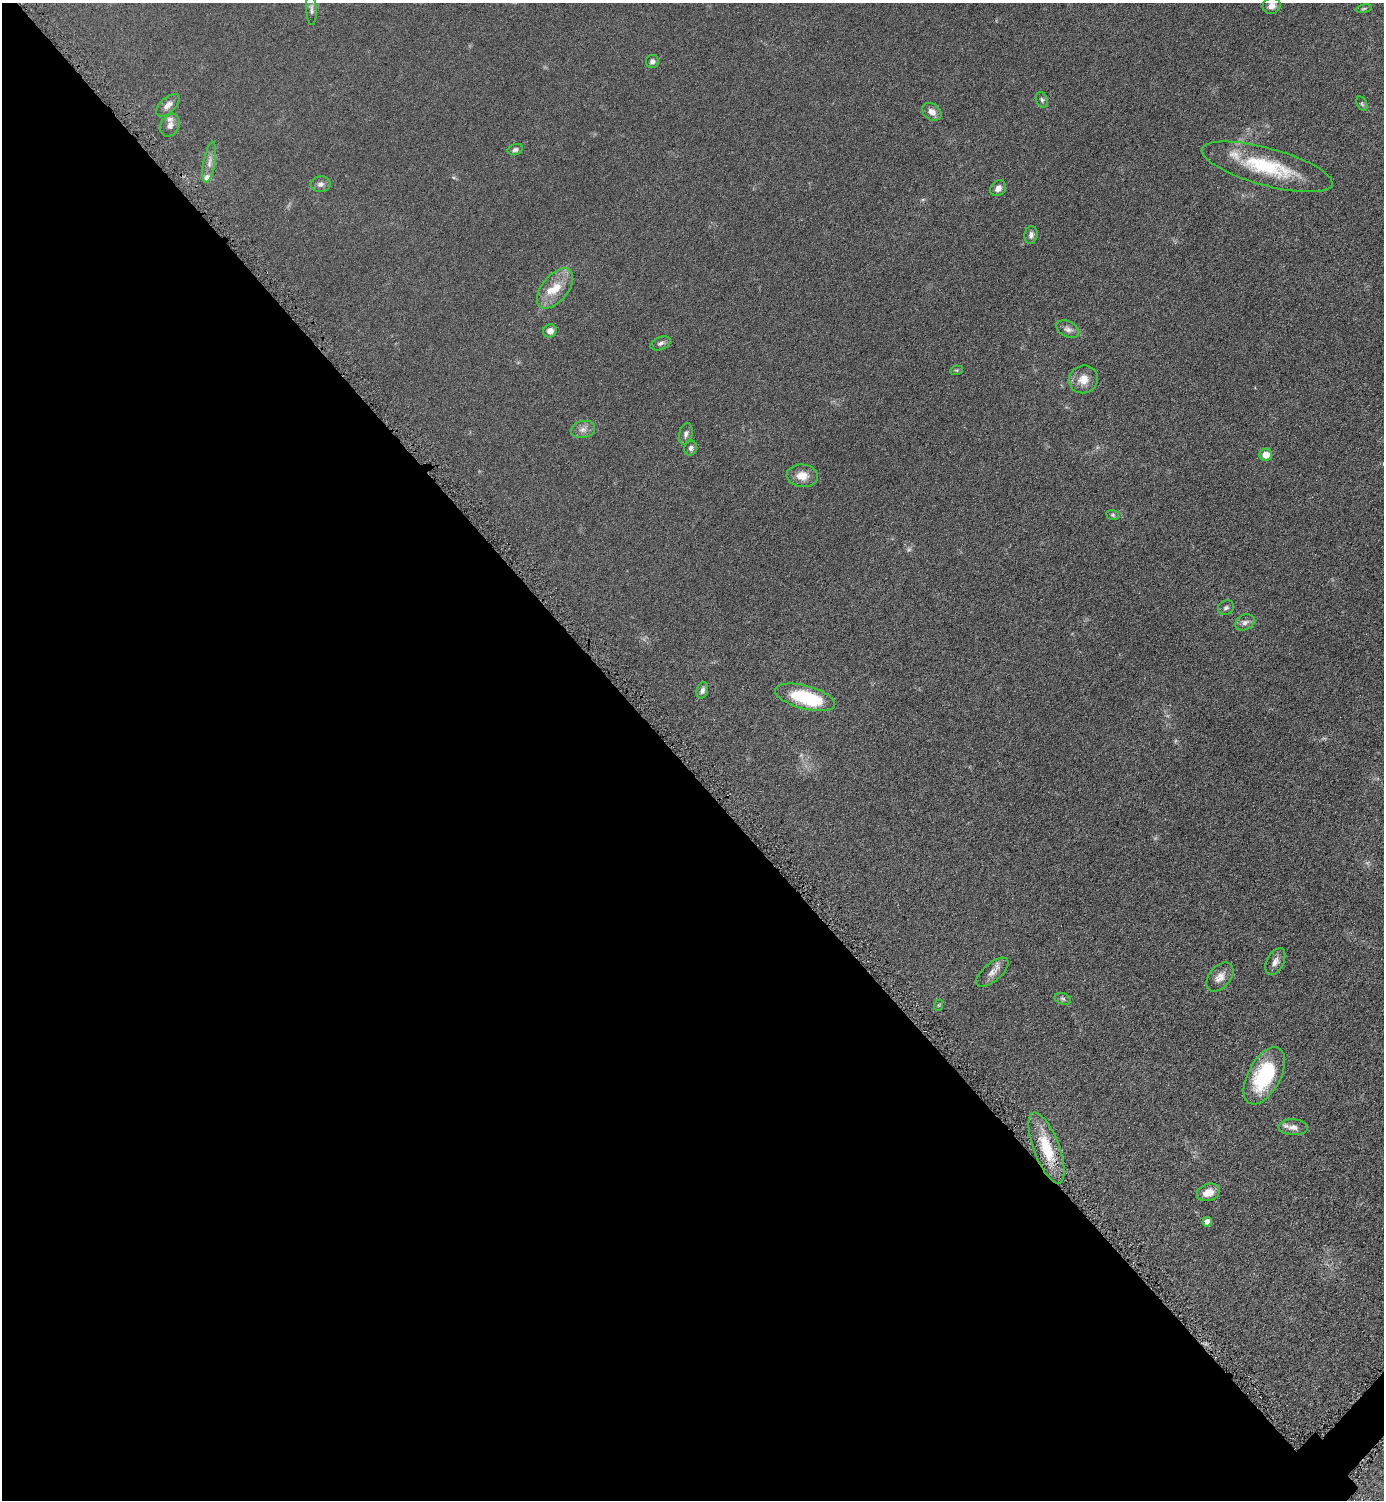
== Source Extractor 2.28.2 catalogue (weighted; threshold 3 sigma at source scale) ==
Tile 9 of 4 x 4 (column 1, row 3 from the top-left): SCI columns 317-1698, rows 1513-3010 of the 6019 x 6019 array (HDU 1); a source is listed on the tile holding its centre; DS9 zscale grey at full resolution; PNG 1386 x 1502 px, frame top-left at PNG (2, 3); each listed source drawn as its Kron ellipse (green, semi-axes under 4 px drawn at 4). Shown black and unused: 49% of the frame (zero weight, under 4 of 8 exposures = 1% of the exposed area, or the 3 px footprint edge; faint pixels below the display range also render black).
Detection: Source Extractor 2.28.2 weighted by HDU 2 'WHT'; one run over the whole footprint, this tile lists its part. Background 0.0761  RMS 0.0057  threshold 0.0234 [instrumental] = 3 sigma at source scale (4.09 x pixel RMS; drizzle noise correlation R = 1.36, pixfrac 0.8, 0.05/0.05 arcsec/px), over >= 5 px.
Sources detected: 45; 1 too faint to see at this stretch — neither listed nor drawn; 3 inside a brighter listed object's ellipse — not listed separately; the other 41 listed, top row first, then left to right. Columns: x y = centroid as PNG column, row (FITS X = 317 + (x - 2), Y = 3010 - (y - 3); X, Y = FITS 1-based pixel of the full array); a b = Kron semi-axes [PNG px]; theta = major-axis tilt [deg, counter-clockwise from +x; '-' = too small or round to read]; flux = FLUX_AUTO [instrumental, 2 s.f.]
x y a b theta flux
1272 6 9 8 - 3
311 9 16 5 -87 1.7
1364 9 8 4 9 0.79
652 62 7 6 - 1.8
1042 100 8 5 -69 1.2
1362 104 8 5 -65 0.85
168 105 14 7 43 3
932 112 10 8 -39 3.3
170 125 12 9 64 2.8
515 150 8 5 16 1.3
209 162 21 6 80 3.4
1267 167 67 18 -15 38
321 184 10 8 3 2.1
998 188 9 7 44 3.1
1031 235 9 6 80 2.1
555 288 24 13 50 11
1068 329 12 7 -28 2.5
550 331 7 6 - 3.7
661 343 10 6 23 1.9
957 370 6 4 9 0.77
1083 379 15 13 25 6.7
583 429 12 8 12 2.9
686 434 11 6 75 1.9
691 448 7 6 - 1.5
1266 455 6 6 - 6.1
802 476 15 11 -5 5.7
1113 515 6 5 - 0.8
1226 608 8 6 32 1.4
1245 622 10 7 25 2.3
702 690 8 5 74 1.8
805 697 31 11 -15 33
1275 962 14 8 62 3.1
992 972 20 9 40 4.1
1220 977 17 10 50 4.5
1063 999 8 5 -18 1.1
939 1005 6 4 71 0.67
1264 1076 31 16 62 35
1293 1127 15 8 -3 3.4
1046 1148 38 13 -69 20
1208 1192 12 8 19 6
1207 1222 5 4 - 3.1
Overlapping masked pixels (flux is a lower limit): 1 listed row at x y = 1046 1148